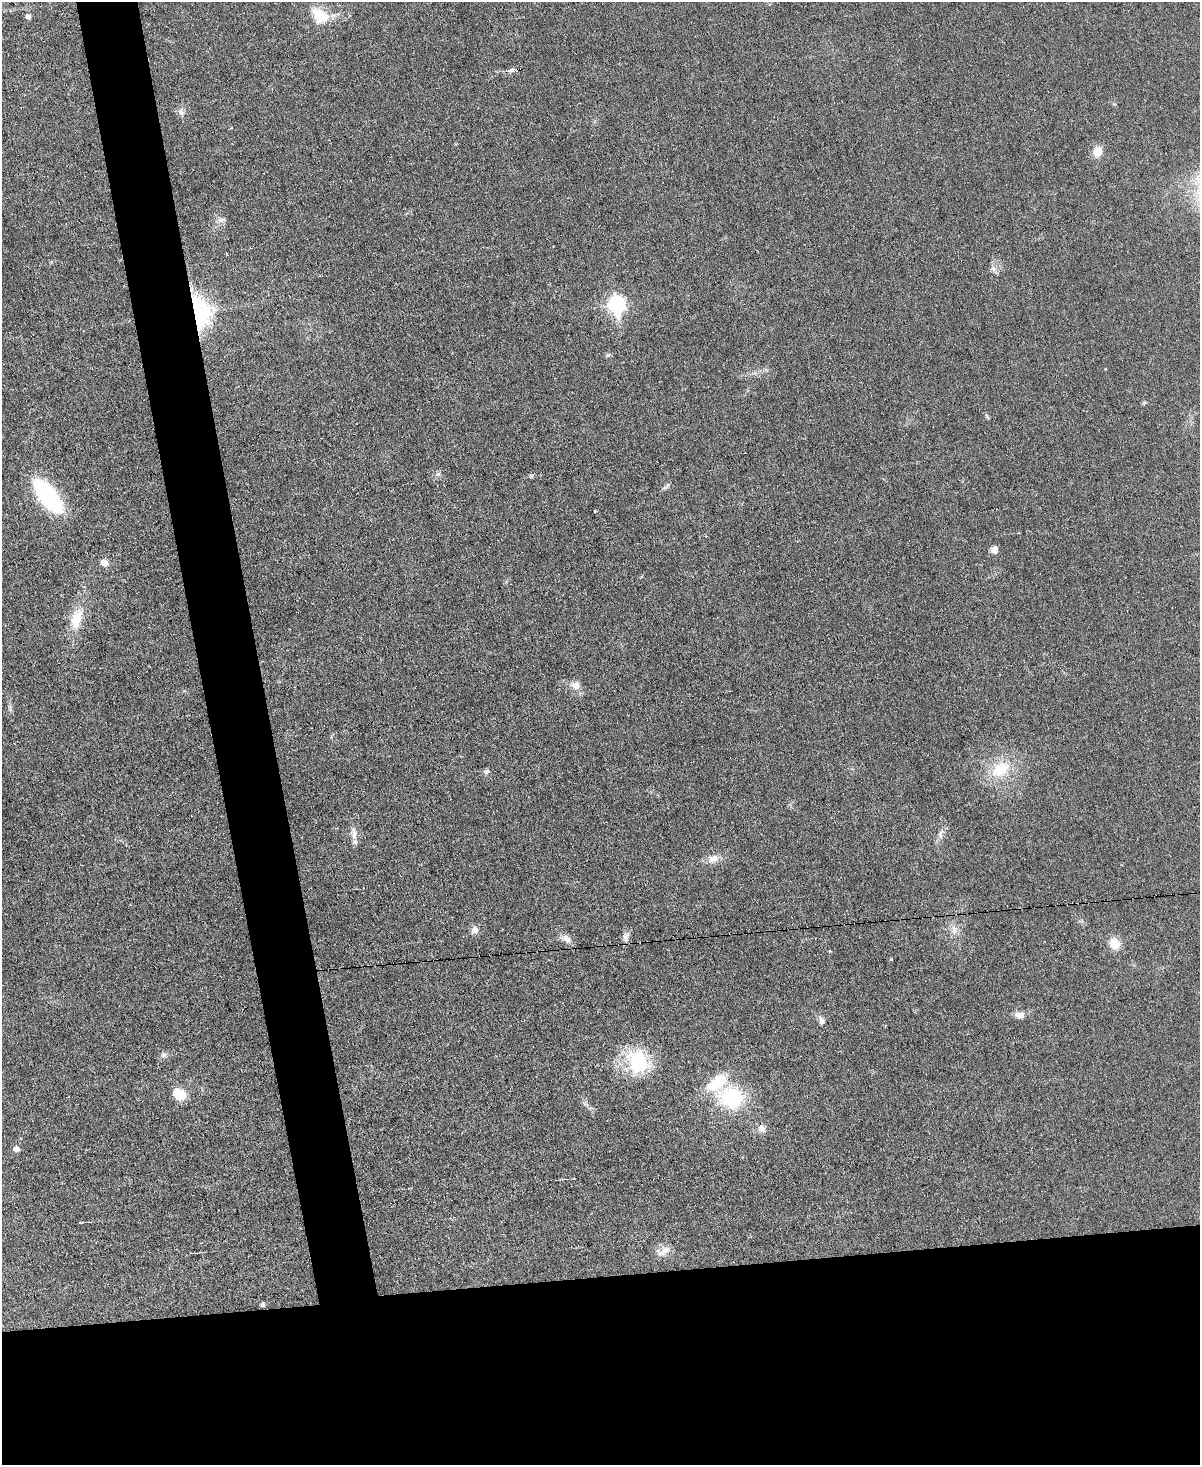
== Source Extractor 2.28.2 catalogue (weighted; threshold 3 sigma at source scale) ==
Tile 11 of 4 x 3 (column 3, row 3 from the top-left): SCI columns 2396-3593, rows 247-1709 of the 4790 x 4768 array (HDU 1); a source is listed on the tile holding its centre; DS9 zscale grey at full resolution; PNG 1202 x 1467 px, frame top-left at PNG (2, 2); no overlay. Shown black and unused: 17% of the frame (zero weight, under 3 of 6 exposures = <1% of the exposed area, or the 3 px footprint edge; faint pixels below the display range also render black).
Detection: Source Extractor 2.28.2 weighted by HDU 2 'WHT'; one run over the whole footprint, this tile lists its part. Background 0.0345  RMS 0.0041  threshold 0.0169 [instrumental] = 3 sigma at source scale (4.09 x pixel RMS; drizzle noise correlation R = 1.36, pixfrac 0.8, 0.05/0.05 arcsec/px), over >= 5 px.
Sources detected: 45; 1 inside a brighter listed object's ellipse — not listed separately; the other 44 listed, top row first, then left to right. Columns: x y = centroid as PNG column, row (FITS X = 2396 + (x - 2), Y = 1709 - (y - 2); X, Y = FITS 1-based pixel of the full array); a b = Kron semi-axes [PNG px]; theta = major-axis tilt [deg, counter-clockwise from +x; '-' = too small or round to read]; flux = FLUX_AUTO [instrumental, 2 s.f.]
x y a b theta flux
320 15 27 17 -42 9.8
28 16 5 5 - 1.6
519 69 5 3 - 5.3
510 70 12 5 11 1.6
181 112 11 7 -69 1.6
1098 151 11 9 75 4.7
221 220 11 6 -5 1.5
993 268 7 5 -45 1.1
617 305 9 7 -81 99
197 312 13 9 -74 300
608 355 7 4 35 0.54
987 416 9 3 -57 0.55
438 474 8 5 21 0.98
665 487 6 5 - 0.85
48 496 30 12 -51 57
595 511 3 2 - 0.46
994 550 6 5 - 4
104 563 6 6 - 4.2
77 618 29 13 72 9.7
576 685 14 10 -22 3.1
1001 769 32 19 32 14
487 771 8 6 40 0.95
354 833 18 7 -83 2.7
941 834 15 6 71 2.1
713 859 14 10 15 3.4
475 930 10 9 - 2.1
954 930 14 7 -75 2.6
626 936 14 7 70 2
566 939 17 8 -17 2.5
1115 943 15 13 -57 5
830 951 5 3 - 0.3
891 959 4 4 - 0.35
1019 1015 13 7 -2 2.3
821 1021 10 7 -81 1.5
163 1055 8 6 2 1.1
638 1061 35 29 -57 21
716 1083 32 17 43 13
179 1094 16 12 -31 6
732 1097 22 19 -5 32
761 1128 11 10 - 2.3
16 1149 6 6 - 2.1
574 1178 3 2 - 0.26
663 1251 24 10 23 3.6
263 1305 6 4 81 0.98
Overlapping masked pixels (flux is a lower limit): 2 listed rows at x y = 519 69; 197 312